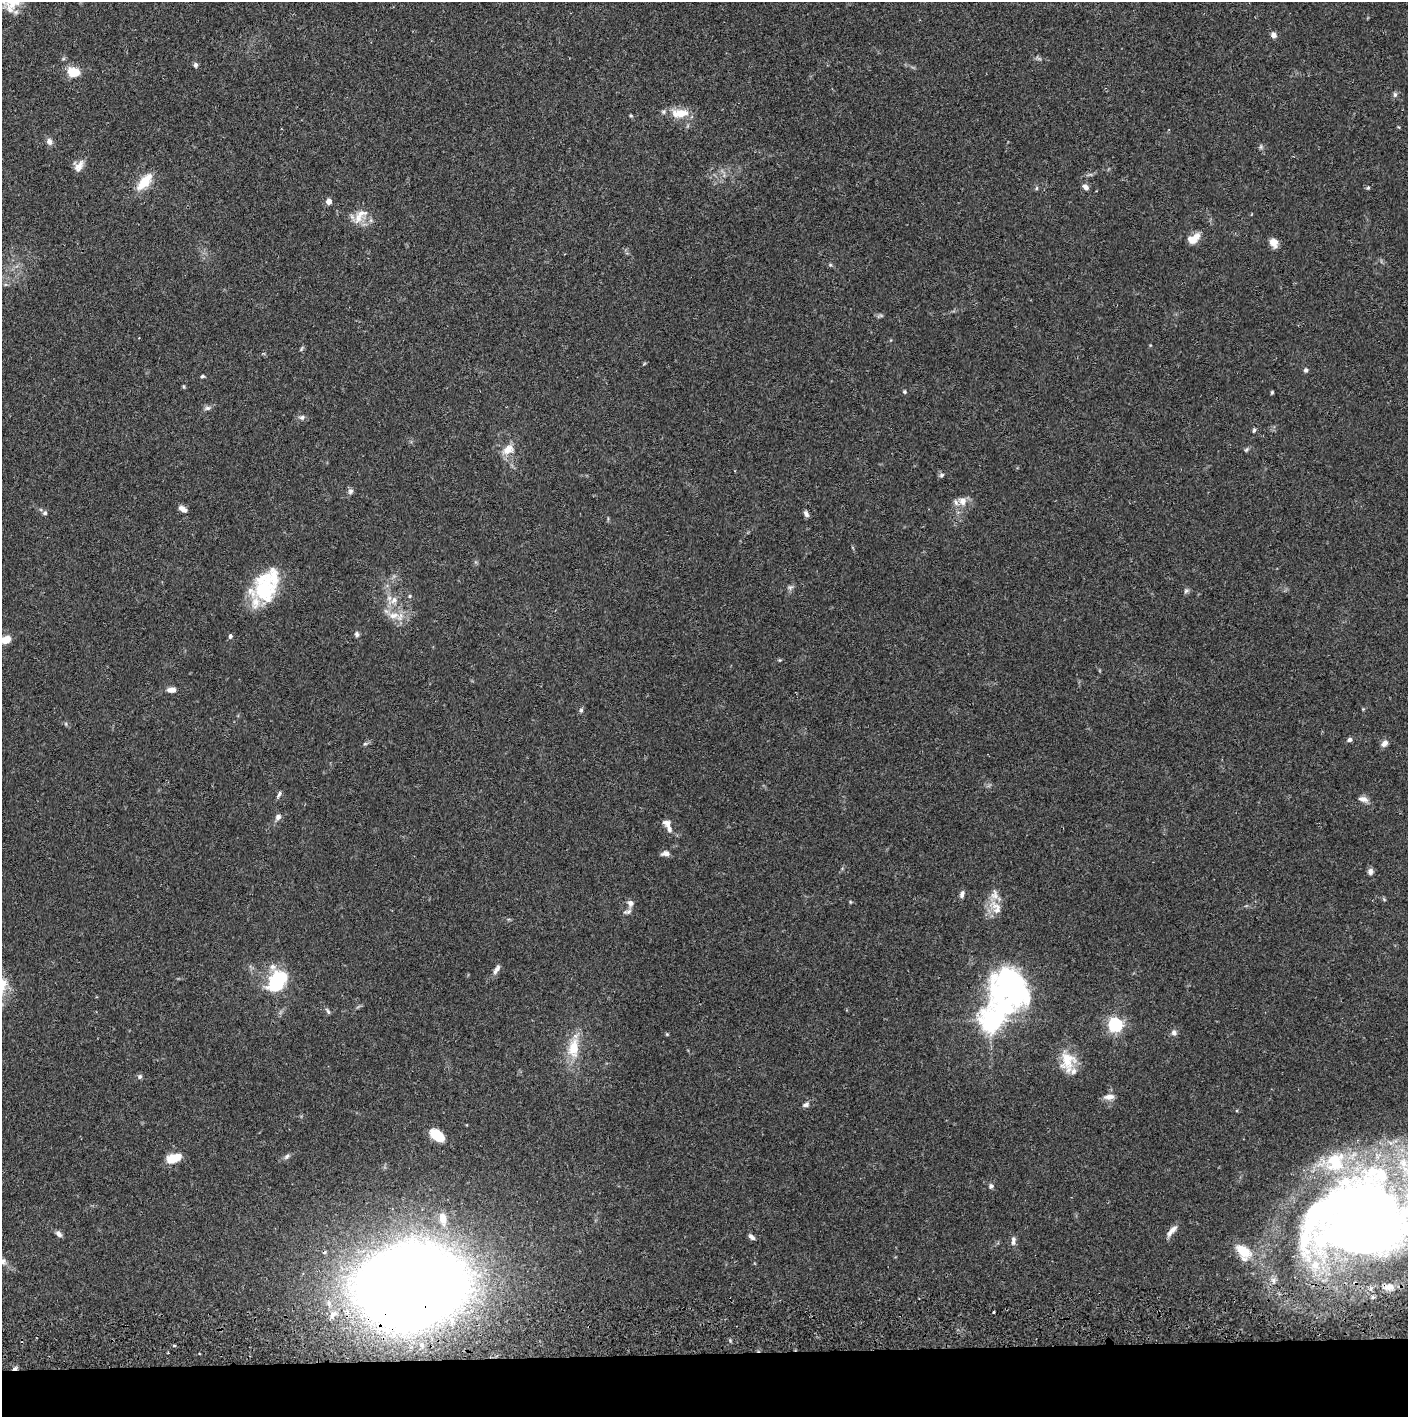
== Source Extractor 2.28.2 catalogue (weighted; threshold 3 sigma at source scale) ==
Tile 8 of 3 x 3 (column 2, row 3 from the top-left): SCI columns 1411-2816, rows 57-1471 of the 4230 x 4358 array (HDU 1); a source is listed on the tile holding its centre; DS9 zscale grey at full resolution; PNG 1410 x 1419 px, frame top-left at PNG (2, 2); no overlay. Shown black and unused: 4% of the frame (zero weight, under 2 of 3 exposures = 3% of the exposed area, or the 3 px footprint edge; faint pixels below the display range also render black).
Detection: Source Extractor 2.28.2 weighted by HDU 2 'WHT'; one run over the whole footprint, this tile lists its part. Background 0.0683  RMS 0.0049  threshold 0.0219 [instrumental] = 3 sigma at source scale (4.5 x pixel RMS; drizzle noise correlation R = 1.50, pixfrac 1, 0.05/0.05 arcsec/px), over >= 5 px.
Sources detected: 102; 2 inside a brighter object's white glare — not listed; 10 inside a brighter listed object's ellipse — not listed separately; the other 90 listed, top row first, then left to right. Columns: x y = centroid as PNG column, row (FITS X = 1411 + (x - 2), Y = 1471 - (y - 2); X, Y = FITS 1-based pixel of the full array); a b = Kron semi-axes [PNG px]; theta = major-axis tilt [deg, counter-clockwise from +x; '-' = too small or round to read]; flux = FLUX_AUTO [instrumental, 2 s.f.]
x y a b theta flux
1273 35 8 7 - 1.9
195 65 7 6 - 1.1
73 72 11 9 -12 11
1395 94 8 6 76 1.2
680 113 24 11 3 9
631 115 4 4 - 0.57
49 141 9 7 -72 2.2
1261 147 6 5 - 0.94
79 166 14 10 57 3.6
145 182 25 11 49 9.7
1085 187 8 5 -43 2.2
1036 188 6 4 88 0.64
329 201 5 4 - 4.3
360 215 27 12 49 6.9
1192 240 12 9 -31 3.8
1274 242 10 8 -62 4.1
830 265 6 4 18 0.62
301 349 8 3 61 0.66
1306 370 5 5 - 1.2
202 376 5 4 - 0.69
184 387 5 3 - 0.51
904 392 5 5 - 0.66
1272 392 4 3 - 0.63
207 408 8 6 10 1.5
302 417 8 7 - 1.5
1254 430 7 4 78 0.82
508 450 16 11 32 5.9
1246 450 7 4 58 0.77
942 475 7 5 27 0.97
350 491 8 7 - 1.4
962 501 11 10 - 4.1
183 509 10 6 -32 2.7
45 513 6 6 - 0.98
806 514 9 5 -60 1.5
265 587 35 28 84 34
790 588 8 5 17 1.2
1186 591 7 5 44 1
410 596 6 4 89 0.63
394 600 11 8 50 3.4
393 615 16 8 10 5.2
357 634 7 6 - 1.1
230 636 5 4 - 1.3
6 640 10 7 13 7.3
171 690 10 6 1 2.9
1363 709 4 4 - 0.44
581 710 6 5 - 0.92
1349 740 6 5 - 1.3
1384 743 8 6 45 2.6
365 744 6 4 2 0.73
279 795 11 4 61 1.2
1363 799 13 6 -12 2.5
278 817 8 7 - 1.9
667 823 11 7 -13 2.4
666 853 10 6 8 2.3
1370 871 8 6 83 1.8
962 894 9 5 72 1.7
995 895 16 12 -72 5.4
630 903 8 7 - 2.3
997 910 27 10 -41 6.1
627 912 13 6 16 1.6
496 969 15 5 57 2.1
277 981 25 15 49 31
1009 987 55 43 69 120
328 1011 9 4 -60 0.94
991 1020 7 7 - 400
1115 1025 6 6 - 110
1174 1032 8 7 - 1.7
667 1034 5 4 - 0.52
574 1048 26 14 85 13
1067 1061 26 19 88 12
140 1076 7 6 - 1.1
1109 1097 14 7 4 3
806 1105 8 6 21 1.4
437 1135 16 10 -34 11
287 1156 9 6 45 1.4
173 1158 15 9 18 8.7
991 1186 7 6 - 1.2
443 1218 14 8 -82 5.9
1365 1220 135 78 14 590
1172 1231 19 6 49 3.2
59 1234 8 6 -42 1.9
752 1237 9 5 -40 1.6
1013 1241 12 6 86 1.9
324 1252 6 4 16 0.93
3 1261 9 8 - 1.8
411 1286 64 47 7 1300
347 1312 6 5 - 1.5
993 1312 3 2 - 0.82
174 1345 5 3 - 0.57
15 1368 7 4 17 1.4
Overlapping masked pixels (flux is a lower limit): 3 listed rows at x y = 1365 1220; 411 1286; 15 1368
Isophote crosses this tile's border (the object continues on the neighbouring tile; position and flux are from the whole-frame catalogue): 3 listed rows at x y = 6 640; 1365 1220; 3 1261